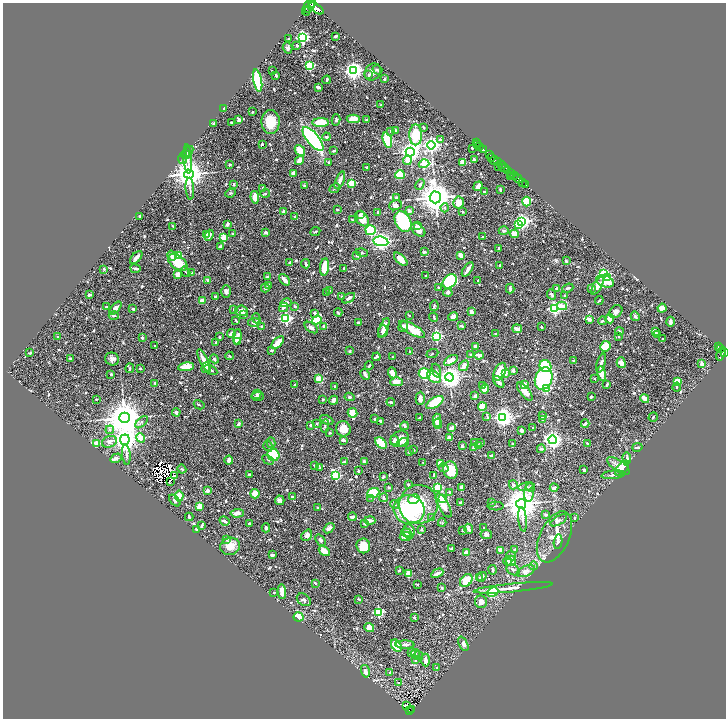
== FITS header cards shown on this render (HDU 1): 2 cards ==
NAXIS1  =                 1447
NAXIS2  =                 1432

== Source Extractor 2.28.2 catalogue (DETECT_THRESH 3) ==
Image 1447 x 1432 px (HDU 1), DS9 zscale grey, zoomed out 1/2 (1 PNG px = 2 x 2 image px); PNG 728 x 720 px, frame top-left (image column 2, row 1431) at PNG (3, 3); each listed source drawn as its Kron ellipse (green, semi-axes under 4 px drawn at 4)
Background 0.544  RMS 0.013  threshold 0.0379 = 3 sigma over >= 5 px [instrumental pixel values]
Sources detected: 903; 61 cannot appear on this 1/2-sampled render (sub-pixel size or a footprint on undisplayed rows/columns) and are neither listed nor drawn; of the other 842, the 500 brightest by FLUX_AUTO listed and drawn (342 fainter detections omitted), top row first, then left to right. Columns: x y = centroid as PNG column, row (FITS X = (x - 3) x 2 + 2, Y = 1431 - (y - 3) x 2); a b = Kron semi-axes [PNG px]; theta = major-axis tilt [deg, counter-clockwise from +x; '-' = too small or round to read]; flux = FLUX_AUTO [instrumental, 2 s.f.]
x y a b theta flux
312 3 2 1 - 170
309 6 8 4 48 1500
316 8 8 4 -35 2200
309 9 2 2 - 270
306 11 4 2 - 88
336 36 3 2 - 7.8
303 37 4 3 - 590
288 39 2 2 - 3.1
297 46 3 3 - 4.2
288 48 5 4 - 5.9
310 65 3 3 - 210
377 70 5 3 - 3.7
272 71 2 2 - 4.6
353 71 4 4 - 1400
373 72 9 7 54 11
276 75 2 2 - 3.6
369 75 4 3 - 4.7
384 79 4 3 - 3.4
327 80 4 2 - 6.2
258 81 11 4 -79 290
318 87 4 2 - 8.2
381 105 2 2 - 2.8
224 108 4 2 - 5.3
252 112 2 2 - 2.7
353 119 6 3 1 45
239 120 3 3 - 8.1
336 120 6 3 76 3.8
366 120 2 2 - 5.4
231 122 2 2 - 2.8
271 122 12 9 89 62
321 123 8 4 2 88
214 124 3 2 - 6.1
423 127 3 2 - 3
395 130 2 2 - 13
391 131 2 2 - 3.8
416 135 10 6 89 87
326 137 4 3 - 5.2
313 139 14 6 -50 710
387 140 8 3 -73 200
441 140 2 2 - 14
476 143 2 1 - 16
262 144 3 3 - 4
431 145 4 4 - 890
478 145 2 1 - 22
479 146 3 2 - 38
472 148 2 2 - 2.6
483 150 3 2 - 810
188 151 6 3 47 3.3
300 151 6 4 -50 41
334 151 3 2 - 4.3
410 152 4 4 - 1400
186 154 4 3 - 2.6
490 155 2 2 - 34
183 158 6 3 77 4.2
492 158 4 2 - 170
188 159 14 4 -86 11
474 159 3 2 - 2.5
299 160 5 3 - 19
407 160 4 4 - 18
494 160 4 2 - 190
497 161 3 2 - 240
329 162 3 2 - 4.6
462 162 4 4 - 19
424 164 5 3 - 130
230 165 4 3 - 2.9
502 165 3 2 - 300
498 166 3 1 - 76
366 167 3 2 - 2.6
504 168 5 3 - 380
507 170 2 1 - 48
293 173 4 2 - 11
511 173 2 2 - 440
189 174 5 4 - 4700
400 175 5 4 - 70
514 175 2 2 - 230
511 176 2 1 - 56
518 179 5 2 - 450
340 180 9 3 68 17
522 182 3 2 - 100
351 183 3 3 - 120
234 184 3 3 - 4.1
420 184 5 3 - 5.1
525 184 2 1 - 31
304 185 3 2 - 2.5
478 186 5 3 - 18
262 188 2 2 - 2.4
335 188 6 3 43 2.8
190 189 11 3 -86 7
500 189 3 2 - 2.7
484 192 4 3 - 3.9
231 193 5 4 - 3.2
265 193 5 3 - 2.9
255 197 6 3 -81 34
435 197 6 5 - 5400
397 198 2 2 - 8.4
527 201 5 4 - 75
458 203 6 5 - 36
395 205 6 5 - 11
445 208 4 3 - 3.5
337 210 3 2 - 2.4
409 210 3 3 - 7.2
284 212 3 2 - 10
463 212 2 2 - 3.8
378 213 4 2 - 6.4
360 214 4 2 - 5
139 216 2 2 - 5.6
295 217 3 3 - 4.5
352 219 2 2 - 2.4
362 219 8 5 -52 31
522 221 4 4 - 570
403 222 11 7 -63 210
227 224 4 3 - 6.6
518 224 3 3 - 73
173 226 2 2 - 2.5
417 226 4 3 - 7.1
371 230 5 5 - 150
418 230 8 5 -44 21
504 231 5 4 - 4.6
266 232 4 3 - 6.2
315 232 5 2 - 5
206 234 3 2 - 5.9
233 234 4 3 - 2.6
514 234 4 4 - 22
209 235 6 3 68 13
483 237 4 3 - 3.9
223 238 3 3 - 64
381 241 7 5 -10 820
220 247 3 2 - 6
498 248 3 2 - 2.9
424 252 4 3 - 4.1
362 253 6 3 -15 3.9
357 255 2 2 - 13
461 255 4 3 - 17
172 256 5 4 - 16
178 256 3 3 - 120
136 258 8 3 48 12
401 259 8 4 -43 26
566 261 3 2 - 4.1
178 262 11 7 -37 64
290 263 4 2 - 4
306 264 4 2 - 4
500 265 3 2 - 4.7
324 267 9 4 83 41
344 268 2 2 - 2.8
104 269 3 2 - 3.1
135 269 5 2 - 7.6
468 270 8 2 56 15
186 272 5 2 - 2.4
191 273 3 3 - 2.8
177 274 4 3 - 12
604 274 3 3 - 240
426 276 3 2 - 2.4
267 277 3 2 - 5.4
608 278 3 3 - 84
208 280 3 3 - 5.8
284 280 6 2 -48 21
478 280 2 2 - 2.7
450 281 8 6 45 370
605 281 9 5 -20 32
269 285 3 2 - 5.9
597 286 10 4 62 21
438 287 2 2 - 2.6
265 288 4 3 - 4.2
568 288 5 2 - 4.7
591 288 2 2 - 13
510 289 5 3 - 6.4
557 289 4 3 - 4.4
330 291 4 2 - 2.9
226 292 6 4 -88 8
448 292 5 4 - 9.4
327 293 2 2 - 2.8
552 294 6 3 -64 5.2
89 295 3 2 - 7.6
216 296 4 3 - 4.4
565 296 4 3 - 3.5
342 297 3 2 - 2.6
349 298 7 3 32 8.5
599 300 4 2 - 2.7
202 301 3 3 - 24
286 303 6 4 10 9.9
295 306 3 2 - 5.2
434 306 5 3 - 3.1
562 306 5 4 - 21
106 307 3 2 - 4.1
283 307 5 4 - 8.4
116 308 7 4 48 10
554 308 3 3 - 450
662 308 4 4 - 12
133 309 4 2 - 5.1
234 309 3 2 - 2.5
241 311 6 5 - 14
338 312 4 2 - 4.3
471 312 4 3 - 9.7
616 312 7 5 44 11
315 313 4 2 - 8
244 314 4 3 - 6
114 315 5 3 - 3.5
410 315 2 2 - 3
635 316 5 4 - 4.5
434 317 4 2 - 4.9
453 317 5 4 - 10
256 318 5 3 - 4.7
286 318 3 3 - 440
589 319 4 3 - 11
610 319 4 4 - 18
236 320 3 2 - 3.7
317 320 5 3 - 120
602 321 4 3 - 3.7
254 322 6 4 6 8.8
670 322 5 3 - 7.9
359 323 3 2 - 7.3
324 326 3 2 - 7.2
462 326 4 2 - 4.1
261 327 3 3 - 2.9
403 327 5 4 - 13
541 327 2 2 - 4.6
311 328 7 4 -37 10
384 328 11 4 69 15
412 329 14 5 -31 61
517 329 5 3 - 15
383 331 6 5 - 15
619 331 4 3 - 4.4
655 331 4 3 - 10
231 334 4 2 - 25
496 334 3 2 - 6.1
658 335 3 2 - 2.8
58 336 2 2 - 3.1
436 336 3 3 - 370
619 336 3 3 - 2.4
219 337 3 2 - 3.3
237 337 8 4 83 22
142 338 3 2 - 6.8
662 339 2 2 - 2.4
216 342 3 2 - 3.7
237 342 4 3 - 4.9
278 343 8 4 44 38
155 346 2 2 - 3.2
475 346 4 3 - 5.4
605 346 5 5 - 65
718 347 4 2 - 140
721 349 2 2 - 110
271 350 4 2 - 2.6
350 351 3 3 - 3.4
410 352 2 2 - 2.8
724 352 3 1 - 170
30 353 3 2 - 3.3
432 353 6 2 20 2.4
721 353 7 3 71 250
471 355 2 2 - 3.9
479 355 4 3 - 9.4
229 356 4 3 - 2.9
377 357 4 2 - 5.9
393 357 2 2 - 2.5
70 358 3 2 - 4.5
112 359 7 6 - 12
214 359 4 3 - 4.7
451 360 8 4 32 23
204 361 12 3 -64 26
574 361 3 2 - 3.5
601 363 10 3 72 8.2
621 363 5 3 - 21
702 363 3 3 - 19
369 366 4 2 - 5.6
464 366 6 3 57 15
545 366 6 5 - 140
186 367 8 4 9 36
130 368 5 2 - 3
206 368 5 3 - 9.6
140 369 2 2 - 4.7
211 370 7 3 -32 6.4
513 370 4 3 - 5.5
436 371 7 3 -70 5.6
500 372 9 5 65 62
392 373 6 4 -65 21
505 373 2 2 - 30
602 373 7 3 -76 25
111 374 3 2 - 3.6
365 374 6 2 -61 12
425 374 6 5 - 100
434 377 7 5 -37 36
449 377 4 4 - 2300
594 378 2 2 - 2.6
319 379 3 3 - 110
544 379 11 8 69 300
677 381 4 4 - 40
396 382 6 4 1 20
499 382 7 3 -47 11
155 383 3 3 - 2.4
295 385 2 2 - 5.9
525 385 3 3 - 22
607 385 4 2 - 4.4
483 386 2 2 - 4.5
335 387 2 2 - 7.7
677 387 4 2 - 3
546 388 3 3 - 140
484 389 5 4 - 18
525 391 11 5 -52 26
257 394 5 4 - 5
475 396 2 2 - 12
258 397 6 3 7 5.6
349 397 5 4 - 4
591 397 2 2 - 4.4
420 398 6 4 88 13
645 398 4 3 - 28
96 399 2 2 - 3.2
323 400 2 2 - 3.9
333 400 4 3 - 11
391 402 4 2 - 4.6
435 403 9 5 32 78
199 405 6 3 -30 2.9
482 407 4 4 - 56
176 412 4 3 - 6.6
353 413 5 4 - 51
542 416 3 3 - 8.9
487 417 4 2 - 2.8
503 417 4 4 - 1400
653 417 5 2 - 2.8
124 418 5 5 - 8400
419 418 3 2 - 3.1
374 419 3 2 - 2.6
327 420 7 3 -27 7.3
437 420 6 3 -88 54
543 420 3 3 - 2.5
381 421 3 2 - 4.7
142 422 7 3 45 4.6
238 424 4 2 - 7.2
317 424 2 2 - 4.9
438 424 5 3 - 20
585 424 4 2 - 8
310 425 2 2 - 6.4
325 426 6 3 83 4.2
404 426 4 3 - 5.8
452 428 4 3 - 16
533 428 3 3 - 2.6
343 429 8 7 - 29
110 430 4 4 - 4.3
522 431 3 3 - 7.3
330 433 3 2 - 3.2
449 437 3 3 - 16
141 438 5 3 - 81
400 439 9 7 33 32
125 440 5 4 - 2500
343 440 4 2 - 8.5
394 440 4 4 - 7
552 440 4 4 - 1200
109 442 8 5 22 12
474 442 2 2 - 5.8
481 442 2 2 - 3.9
96 443 2 2 - 44
271 443 6 4 -73 4.9
381 443 6 4 -45 73
404 443 5 4 - 9.2
587 443 3 2 - 5
513 444 3 3 - 3.3
479 445 2 2 - 19
268 446 5 3 - 2.9
462 446 3 3 - 3.7
637 447 5 2 - 6
474 448 4 2 - 9.2
541 449 4 3 - 5
413 450 2 2 - 2.8
409 452 3 3 - 2.8
126 455 10 3 -85 5.5
273 455 6 6 - 85
492 456 3 2 - 12
116 458 6 3 32 8.3
627 458 6 2 -85 5.4
229 460 4 3 - 13
268 460 6 3 -29 3.8
345 462 3 2 - 5.8
364 462 3 3 - 12
423 462 2 2 - 2.5
440 463 2 2 - 63
314 465 3 2 - 4.3
619 466 13 5 -34 17
320 468 3 2 - 2.4
444 468 5 4 - 4.6
622 468 9 5 52 22
182 469 4 2 - 3.3
450 470 9 7 -75 68
584 470 3 3 - 6.5
358 471 3 2 - 3.4
249 474 3 2 - 3.3
434 475 4 2 - 7.3
613 475 12 3 6 8.7
174 476 2 1 - 4
336 476 4 3 - 230
383 477 2 2 - 5.3
170 482 2 2 - 3.5
408 485 4 3 - 3
513 485 4 3 - 5.6
526 486 7 4 13 7
389 487 2 2 - 4.5
462 487 4 2 - 10
530 487 5 3 - 4.1
437 488 3 3 - 200
554 488 4 3 - 6.1
208 491 3 2 - 16
450 492 3 3 - 3.6
529 492 10 5 84 8.7
373 493 6 5 - 89
255 494 4 4 - 34
179 496 5 4 - 22
292 497 3 3 - 4.1
371 498 2 2 - 2.4
384 498 4 3 - 6.3
414 499 6 5 - 17
442 499 4 3 - 42
280 500 5 4 - 8.9
175 501 7 3 -45 4.6
491 502 3 3 - 3.2
460 503 4 2 - 5.9
419 504 19 19 - 200
521 504 5 5 - 6900
395 505 4 4 - 4.7
444 505 13 5 -61 38
200 506 3 3 - 29
496 506 8 1 -2 2.4
317 508 4 2 - 2.5
409 509 15 14 - 220
237 513 6 4 4 12
546 515 4 3 - 4.8
189 517 4 2 - 4.6
352 517 4 3 - 10
431 518 4 3 - 3.7
574 518 3 2 - 3
523 519 12 3 -84 11
370 520 5 3 - 12
559 520 9 4 31 8.8
224 521 5 3 - 7.8
442 523 4 3 - 2.6
249 524 3 2 - 6.4
364 524 3 2 - 2.9
202 525 4 2 - 5.7
266 528 4 3 - 5.4
329 528 6 4 38 8.1
484 528 2 2 - 5
197 529 4 2 - 5
468 529 5 3 - 8.3
421 530 4 3 - 2.6
409 531 7 5 -83 16
463 531 3 2 - 3.4
406 533 5 3 - 12
486 534 6 4 -9 6
307 535 6 5 - 8.5
406 536 6 3 5 30
554 537 27 14 64 53
227 539 4 3 - 3.8
321 540 6 4 -51 6.3
558 542 7 3 83 5
230 546 10 8 19 30
363 546 7 7 - 38
451 549 3 2 - 6.5
514 549 4 4 - 3.1
501 550 3 3 - 24
324 551 6 4 -32 34
466 553 2 2 - 42
272 555 4 2 - 5.9
511 556 5 3 - 4.2
508 561 4 3 - 5.4
511 561 5 4 - 23
533 566 4 4 - 5.3
399 570 3 2 - 3.3
493 570 4 2 - 3.9
513 570 7 5 -30 6.1
526 571 9 5 24 17
437 573 6 2 26 16
408 574 4 2 - 44
480 577 3 3 - 2.9
482 577 5 3 - 5.6
466 581 7 5 48 50
315 583 3 2 - 4.8
418 585 3 2 - 3
442 588 3 2 - 3.7
513 588 40 3 5 21
282 591 7 3 -87 15
274 592 2 2 - 4.4
493 592 5 4 - 91
359 599 3 2 - 2.4
304 600 7 5 -37 8.8
481 602 6 6 - 16
379 612 3 3 - 240
299 617 5 4 - 73
414 617 3 2 - 2.7
369 627 5 4 - 20
463 644 8 4 -65 11
405 645 9 4 -1 8.4
396 646 7 4 -55 75
412 653 4 3 - 6
415 653 4 4 - 3.5
418 656 5 4 - 5.1
415 660 4 3 - 5.3
425 660 6 3 -86 12
437 668 3 2 - 4
365 671 6 4 -77 9.1
390 672 3 3 - 4.3
398 683 3 3 - 2.6
406 705 4 3 - 3.7
412 710 2 1 - 3.4
409 711 4 2 - 57
At the frame edge (FLAGS 8, measured only in part): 1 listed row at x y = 724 352
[342 fainter detections neither listed nor drawn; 61 sub-pixel or undisplayed-footprint detections neither listed nor drawn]